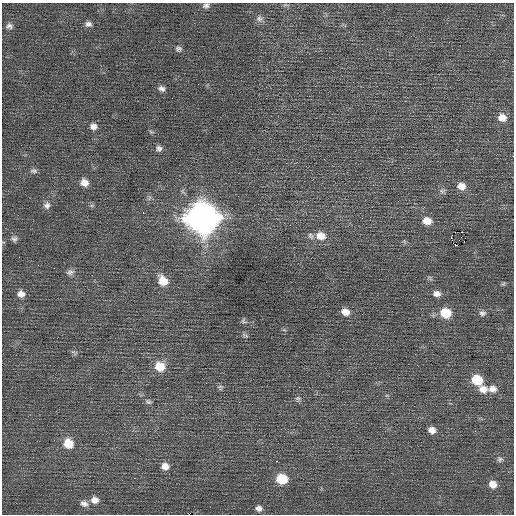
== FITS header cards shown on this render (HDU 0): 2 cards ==
NAXIS1  =                  512 / Axis length
NAXIS2  =                  512 / Axis length

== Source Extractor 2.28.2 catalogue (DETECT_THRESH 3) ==
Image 512 x 512 px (HDU 0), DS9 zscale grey, 1 PNG px = 1 image px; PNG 516 x 516 px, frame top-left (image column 1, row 512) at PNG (2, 3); no overlay
Background 0.149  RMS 0.75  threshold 2.26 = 3 sigma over >= 5 px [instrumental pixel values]
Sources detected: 56; all 56 listed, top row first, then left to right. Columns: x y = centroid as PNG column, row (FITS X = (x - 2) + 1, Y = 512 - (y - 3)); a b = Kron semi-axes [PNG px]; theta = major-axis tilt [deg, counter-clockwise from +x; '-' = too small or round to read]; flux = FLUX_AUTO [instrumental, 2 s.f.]
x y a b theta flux
206 5 9 7 24 170
285 5 8 3 -5 73
259 18 11 8 -11 220
88 24 9 7 -8 190
9 26 9 7 3 180
178 49 8 7 - 150
161 89 9 6 -20 190
502 117 10 9 - 460
93 126 9 8 - 250
151 132 7 4 -19 72
159 148 9 8 - 190
34 171 10 6 -7 150
84 182 10 9 - 410
461 186 11 9 -16 430
442 191 8 6 14 140
149 198 7 4 71 110
47 205 10 9 - 240
92 205 6 4 18 77
143 213 2 2 - 90
202 218 13 12 - 78000
427 221 11 9 -8 480
321 236 14 11 -12 650
451 237 3 3 - 770
14 239 9 8 - 170
404 241 7 4 -71 73
455 245 3 2 - 270
70 272 11 7 13 210
163 281 13 10 -58 790
503 284 6 4 43 70
21 294 10 8 -6 320
437 294 10 7 -4 290
345 312 11 8 -21 420
446 313 10 9 - 1300
482 313 9 7 7 180
243 321 8 7 - 110
245 335 10 4 -19 88
74 352 12 5 -26 100
160 366 12 11 - 910
477 380 10 8 -29 1500
220 387 8 7 - 120
483 389 12 10 -18 510
492 389 12 9 -3 370
387 395 6 4 18 66
298 398 7 6 - 130
148 402 9 7 -20 130
432 430 9 8 - 340
475 431 3 3 - 36
68 443 11 10 - 880
500 459 8 7 - 140
276 461 2 2 - 330
165 466 10 8 -30 370
282 479 10 9 - 1500
493 484 9 8 - 440
94 500 11 9 -11 360
84 504 12 8 -21 270
259 508 9 7 -18 210
At the frame edge (FLAGS 8, measured only in part): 1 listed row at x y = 206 5